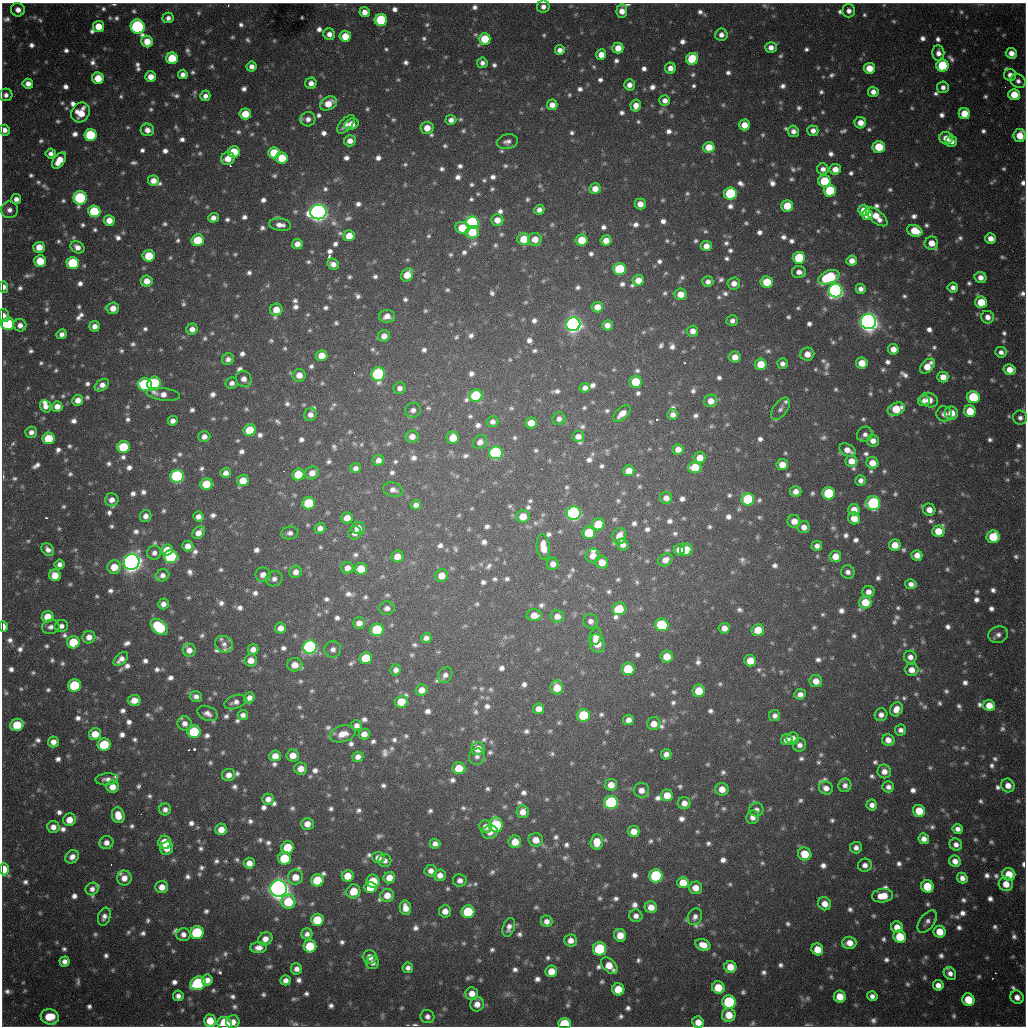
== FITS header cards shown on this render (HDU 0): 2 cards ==
NAXIS1  =                 1024 / length of data axis 1
NAXIS2  =                 1024 / length of data axis 2

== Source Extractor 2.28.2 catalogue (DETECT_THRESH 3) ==
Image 1024 x 1024 px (HDU 0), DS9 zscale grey, 1 PNG px = 1 image px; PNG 1028 x 1028 px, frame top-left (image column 1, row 1024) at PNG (2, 3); each listed source drawn as its Kron ellipse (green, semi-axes under 4 px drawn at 4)
Background 890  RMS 25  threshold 74.2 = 3 sigma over >= 5 px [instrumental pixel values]
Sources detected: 1445; of the 1445, the 500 brightest by FLUX_AUTO listed and drawn (945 fainter detections omitted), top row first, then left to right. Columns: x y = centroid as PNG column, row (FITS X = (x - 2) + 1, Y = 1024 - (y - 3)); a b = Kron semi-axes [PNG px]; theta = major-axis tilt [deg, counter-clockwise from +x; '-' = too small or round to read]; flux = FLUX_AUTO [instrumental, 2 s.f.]
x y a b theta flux
543 7 6 6 - 9.3e+03
18 10 7 6 - 1.3e+04
622 11 7 5 86 1.6e+04
849 11 6 6 - 9.5e+03
365 12 5 5 - 1.4e+04
168 18 5 5 - 7.9e+03
381 20 6 6 - 1.2e+05
98 26 6 5 - 3.1e+04
138 27 7 6 - 3.3e+05
329 34 6 5 - 1.1e+04
721 35 6 6 - 9.6e+03
345 36 6 5 - 3.3e+04
485 39 6 5 - 5.7e+04
147 42 6 5 - 3.1e+04
771 47 6 5 - 1.2e+04
618 48 5 5 - 2.2e+04
560 50 5 5 - 9.8e+03
938 53 8 6 -88 1.1e+04
1011 53 5 5 - 1.4e+04
601 55 5 5 - 1.8e+04
172 58 6 6 - 7.0e+04
692 59 6 6 - 9.7e+04
482 63 5 5 - 7.9e+03
251 66 5 5 - 1.0e+04
942 66 6 6 - 1.2e+05
670 68 5 5 - 1.3e+04
869 68 5 5 - 3.0e+04
183 74 5 4 - 9.1e+03
1010 75 6 6 - 1.1e+04
151 77 5 5 - 1.9e+04
98 78 6 5 - 3.7e+04
1018 81 8 7 - 8.0e+03
311 83 6 5 - 1.2e+04
28 84 5 5 - 1.2e+04
629 85 5 5 - 1.2e+04
943 87 6 6 - 8.6e+03
873 92 5 5 - 1.1e+04
6 95 6 6 - 8.0e+03
1014 95 6 5 - 3.7e+04
205 96 5 5 - 8.6e+03
665 100 5 5 - 1.0e+04
328 103 9 6 29 2.6e+04
552 105 5 5 - 1.4e+04
636 105 6 5 - 1.6e+04
80 113 10 9 - 3.6e+04
245 114 6 5 - 4.1e+04
964 114 5 5 - 3.7e+04
308 119 7 7 - 1.0e+04
451 120 5 5 - 9.6e+03
860 123 6 5 - 1.8e+04
346 124 11 6 47 1.0e+04
352 124 7 5 18 2.1e+04
744 125 5 5 - 2.5e+04
427 128 6 6 - 2.2e+04
4 130 5 5 - 1.2e+04
147 130 7 6 - 1.3e+04
793 131 6 5 - 9.3e+03
813 131 5 5 - 1.1e+04
90 135 6 6 - 1.3e+05
1020 135 7 6 - 3.4e+04
946 138 7 6 - 2.0e+04
350 141 6 5 - 1.3e+04
951 141 6 5 - 1.2e+04
507 142 10 7 10 8.6e+03
709 147 6 5 - 3.3e+04
879 147 6 6 - 6.0e+04
234 152 6 6 - 5.3e+04
51 153 5 5 - 8.6e+03
274 153 6 6 - 5.9e+04
282 158 6 5 - 4.9e+04
228 159 7 6 - 2.3e+04
59 161 9 5 54 3.0e+04
823 169 6 5 - 9.3e+03
835 169 6 5 - 1.8e+04
153 181 5 5 - 1.5e+04
824 181 6 6 - 8.2e+04
595 189 5 5 - 1.8e+04
830 191 6 6 - 1.0e+05
730 194 6 6 - 1.6e+05
80 198 7 6 - 2.1e+05
16 199 5 5 - 9.4e+03
640 204 5 5 - 1.5e+04
787 206 6 5 - 4.5e+04
9 210 8 8 - 1.0e+04
539 210 5 5 - 9.7e+03
864 210 5 5 - 2.7e+04
94 211 6 6 - 9.5e+04
318 212 8 7 - 1.5e+06
867 215 5 5 - 2.8e+04
876 217 13 6 -40 3.1e+04
213 218 5 4 - 1.0e+04
109 220 5 5 - 2.2e+04
497 220 6 5 - 2.0e+04
472 223 6 6 - 3.6e+05
280 225 11 6 -7 1.3e+04
462 228 7 6 - 4.9e+04
915 231 8 5 -20 4.2e+04
472 232 6 6 - 4.9e+04
349 236 6 5 - 2.5e+04
524 239 6 6 - 4.4e+04
535 239 6 6 - 2.2e+04
990 239 5 5 - 1.6e+04
198 240 6 6 - 5.9e+04
582 240 6 5 - 4.4e+04
606 240 5 5 - 1.9e+04
931 243 7 6 - 2.2e+04
297 244 5 5 - 1.3e+04
706 246 5 5 - 1.6e+04
39 247 5 5 - 2.4e+04
77 247 7 5 -31 1.2e+04
149 256 6 6 - 6.3e+04
799 258 6 6 - 9.6e+04
40 261 6 6 - 5.0e+04
852 261 5 5 - 1.5e+04
73 263 6 6 - 1.1e+05
333 264 6 5 - 1.1e+04
619 269 6 6 - 1.3e+05
799 272 7 6 - 1.0e+04
407 275 7 5 55 3.0e+04
829 277 11 6 24 1.5e+05
980 277 6 5 - 1.3e+04
638 280 5 5 - 2.3e+04
147 281 6 5 - 1.9e+04
708 282 5 5 - 8.9e+03
767 282 6 6 - 4.8e+04
734 283 6 6 - 1.4e+04
4 287 6 4 -87 8.2e+03
953 287 5 5 - 9.2e+03
861 289 5 5 - 9.7e+03
835 291 7 6 - 8.2e+05
680 294 6 6 - 2.2e+04
981 302 6 6 - 4.6e+04
597 307 5 5 - 1.8e+04
113 308 6 6 - 1.8e+04
276 310 6 6 - 2.6e+04
4 315 7 5 -82 8.4e+03
387 316 8 6 -1 1.4e+04
988 317 6 6 - 1.3e+04
732 321 6 5 - 8.2e+03
868 322 8 7 - 1.7e+06
8 324 6 6 - 1.5e+05
573 324 7 7 - 1.2e+06
20 325 6 6 - 1.0e+04
607 325 5 5 - 1.1e+04
95 326 5 5 - 1.1e+04
192 329 6 5 - 1.1e+04
693 331 5 5 - 1.3e+04
62 334 5 4 - 8.2e+03
384 336 6 5 - 1.3e+04
893 349 5 5 - 1.6e+04
1001 352 6 5 - 8.4e+03
807 354 7 6 - 1.7e+04
322 356 6 5 - 2.4e+04
735 357 6 5 - 1.8e+04
228 359 6 5 - 8.6e+03
862 363 6 5 - 2.8e+04
761 364 6 5 - 3.9e+04
782 364 5 5 - 7.9e+03
927 366 9 5 45 2.6e+04
1010 370 6 5 - 2.0e+04
378 374 7 6 - 2.8e+05
299 375 6 6 - 1.9e+04
943 377 5 5 - 1.9e+04
244 379 8 7 - 1.2e+04
635 382 6 6 - 5.2e+04
154 383 7 6 - 2.0e+05
232 383 6 5 - 8.0e+03
145 384 7 6 - 2.0e+05
102 385 8 5 35 1.2e+04
400 388 6 5 - 8.4e+03
585 388 5 4 - 8.5e+03
163 394 17 6 -7 1.5e+04
476 396 6 6 - 1.1e+05
973 397 6 6 - 9.6e+04
78 400 5 5 - 1.4e+04
929 400 9 7 -18 2.0e+04
711 401 6 6 - 1.7e+04
924 401 6 5 - 8.3e+03
46 406 6 5 - 1.2e+04
57 406 5 5 - 1.5e+04
780 409 13 7 54 8.4e+03
896 409 9 6 25 4.8e+04
413 410 8 7 - 8.5e+03
970 411 6 6 - 4.5e+04
951 413 6 6 - 2.3e+04
622 414 10 6 42 1.7e+04
944 414 8 7 - 1.1e+04
310 415 7 6 - 9.9e+03
673 415 5 5 - 1.0e+04
1020 418 7 7 - 8.0e+03
559 419 6 6 - 7.8e+03
173 421 5 5 - 9.0e+03
492 422 6 5 - 7.9e+03
531 423 6 5 - 2.3e+04
250 430 6 6 - 6.7e+04
31 432 6 5 - 9.8e+03
865 434 8 7 - 8.2e+03
412 436 6 6 - 1.4e+04
578 436 6 5 - 1.0e+04
204 437 6 5 - 1.0e+04
49 438 6 6 - 5.9e+04
453 438 6 6 - 3.3e+04
873 441 6 6 - 1.2e+04
480 442 7 6 - 1.1e+04
123 447 6 6 - 9.3e+04
678 449 5 5 - 1.5e+04
847 450 9 6 -27 1.5e+04
496 453 7 6 - 3.2e+05
700 458 6 6 - 2.1e+04
378 460 6 5 - 1.0e+04
851 461 6 5 - 1.9e+04
872 463 6 6 - 2.2e+04
782 465 6 5 - 2.2e+04
695 467 6 6 - 4.8e+04
355 468 5 5 - 7.9e+03
629 471 6 5 - 2.2e+04
226 473 5 5 - 1.0e+04
312 473 7 6 - 1.4e+04
298 474 6 6 - 5.5e+04
177 476 6 6 - 3.2e+05
243 480 6 5 - 2.7e+04
861 480 5 5 - 7.8e+03
206 484 6 5 - 4.7e+04
393 490 10 7 -17 1.0e+04
796 491 6 5 - 1.3e+04
828 493 6 6 - 1.0e+05
666 498 6 6 - 1.4e+04
748 499 6 6 - 1.3e+05
112 500 7 6 - 1.3e+04
309 503 6 6 - 9.5e+04
873 503 7 7 - 2.3e+05
416 505 5 5 - 8.6e+03
854 510 6 5 - 1.9e+04
929 510 6 6 - 1.5e+04
574 513 7 6 - 5.5e+05
146 516 6 5 - 1.0e+04
523 516 7 6 - 2.8e+04
199 517 5 5 - 1.1e+04
347 518 6 5 - 1.7e+04
854 518 6 5 - 2.6e+04
794 521 6 6 - 1.8e+04
598 524 6 6 - 5.0e+04
804 527 6 6 - 1.3e+04
320 528 5 5 - 9.6e+03
358 528 7 6 - 1.7e+04
938 531 6 6 - 3.0e+04
199 533 7 5 46 1.4e+04
290 533 9 6 8 7.8e+03
355 533 7 6 - 9.7e+03
589 533 6 6 - 6.5e+04
619 536 8 7 - 2.5e+04
993 537 6 6 - 6.4e+04
623 545 6 5 - 9.2e+03
895 545 6 6 - 2.6e+04
188 546 5 5 - 1.4e+04
817 546 5 5 - 8.6e+03
543 547 12 6 -83 2.4e+04
48 549 7 5 -44 8.5e+03
167 550 6 5 - 3.6e+04
679 550 6 5 - 1.4e+04
686 550 6 6 - 4.2e+04
154 553 7 6 - 8.2e+03
917 555 5 5 - 1.5e+04
171 556 7 6 - 2.3e+05
397 556 6 6 - 2.0e+04
593 556 7 7 - 1.8e+04
835 556 6 6 - 2.1e+04
665 560 8 6 33 1.3e+04
132 562 8 7 - 1.7e+06
602 562 6 6 - 2.1e+04
59 564 5 5 - 7.9e+03
553 564 6 6 - 1.2e+04
114 567 7 6 - 3.1e+04
347 568 6 5 - 1.3e+04
361 569 6 6 - 3.6e+04
296 572 6 6 - 1.2e+04
848 572 7 6 - 8.5e+03
55 575 6 5 - 2.7e+04
162 575 7 6 - 8.8e+03
263 575 7 7 - 1.3e+04
442 576 6 6 - 2.1e+04
274 579 8 7 - 7.9e+03
911 584 6 5 - 8.8e+03
868 592 6 6 - 1.2e+04
865 602 6 6 - 3.7e+04
163 604 5 5 - 1.0e+04
387 608 7 6 - 8.8e+03
619 609 7 6 - 5.7e+04
534 615 8 6 1 2.0e+04
557 616 7 6 - 1.3e+04
48 617 6 6 - 2.9e+04
590 621 7 7 - 8.8e+03
359 623 6 5 - 1.2e+04
662 625 6 6 - 1.3e+05
61 626 7 6 - 8.4e+03
3 627 5 3 - 1.3e+04
51 627 9 7 13 8.6e+03
159 627 10 6 -42 1.3e+05
280 628 5 5 - 1.3e+04
724 628 5 5 - 1.4e+04
377 630 6 6 - 1.3e+05
758 630 6 6 - 3.2e+04
998 635 10 8 19 9.4e+03
89 637 6 6 - 1.3e+04
595 637 9 6 74 1.3e+04
426 638 5 5 - 9.1e+03
73 642 6 6 - 6.5e+04
224 644 9 8 - 8.0e+03
597 644 9 7 -74 3.2e+04
310 647 7 6 - 5.7e+05
253 649 5 5 - 1.2e+04
333 649 8 8 - 9.1e+03
189 650 6 6 - 1.4e+04
667 656 6 6 - 2.9e+04
910 657 6 6 - 1.0e+04
366 658 6 6 - 6.2e+04
121 659 8 5 42 1.2e+04
251 660 6 6 - 1.7e+04
750 661 6 6 - 3.0e+04
295 665 7 6 - 2.1e+04
628 669 6 6 - 7.1e+04
396 670 6 5 - 8.2e+03
912 670 7 6 - 1.5e+04
445 675 8 6 56 8.7e+03
816 681 6 6 - 1.8e+04
74 685 6 6 - 1.1e+05
557 688 7 6 - 3.0e+04
422 690 6 5 - 1.6e+04
699 691 6 6 - 4.1e+04
800 694 6 5 - 1.0e+04
196 696 6 5 - 8.3e+03
249 698 6 5 - 1.1e+04
134 700 6 5 - 2.1e+04
235 702 11 6 20 8.6e+03
401 702 6 6 - 3.9e+04
989 705 6 5 - 2.6e+04
538 709 6 5 - 1.4e+04
896 709 7 6 - 1.6e+04
207 713 10 7 -24 9.9e+03
243 715 5 5 - 7.9e+03
584 715 6 6 - 9.5e+04
881 715 6 6 - 1.0e+04
775 716 5 5 - 8.3e+03
629 720 5 5 - 1.1e+04
185 723 7 7 - 1.1e+04
654 724 7 6 - 1.8e+04
17 725 7 6 - 6.6e+04
356 725 5 5 - 8.4e+03
901 730 6 5 - 8.5e+03
194 732 6 6 - 1.0e+05
95 734 6 6 - 2.9e+04
343 734 13 8 15 2.3e+04
364 734 5 5 - 1.6e+04
793 738 6 6 - 1.3e+04
787 739 6 5 - 1.2e+04
888 740 6 5 - 1.6e+04
53 742 5 5 - 1.3e+04
104 745 6 6 - 9.1e+04
800 745 7 6 - 9.2e+03
478 749 7 6 - 2.3e+04
666 754 5 5 - 1.0e+04
293 755 6 6 - 2.0e+04
275 756 6 5 - 1.9e+04
358 757 5 5 - 1.1e+04
477 757 8 7 - 7.8e+03
459 768 7 6 - 4.0e+04
301 769 6 6 - 1.7e+04
884 771 7 6 - 1.3e+04
229 775 6 6 - 1.4e+04
107 779 11 6 4 9.5e+03
611 785 6 6 - 1.9e+04
845 785 7 6 - 8.8e+03
1008 785 7 6 - 1.6e+04
113 787 6 6 - 2.1e+04
888 787 6 5 - 8.2e+03
826 788 7 6 - 1.2e+04
722 789 6 6 - 2.0e+04
641 790 7 7 - 1.3e+04
667 795 6 6 - 2.6e+04
268 799 5 5 - 1.2e+04
611 802 7 6 - 2.7e+05
684 803 6 6 - 1.2e+04
872 805 5 5 - 9.9e+03
165 809 6 6 - 8.7e+03
756 810 7 7 - 7.8e+03
919 811 6 6 - 3.9e+04
523 812 6 6 - 1.5e+04
118 815 8 6 -73 2.6e+04
753 817 7 6 - 1.1e+04
69 820 6 6 - 2.3e+04
307 824 6 6 - 1.6e+04
496 825 7 7 - 1.6e+05
53 827 6 6 - 1.2e+04
486 827 6 6 - 1.2e+04
221 829 6 5 - 2.1e+04
958 829 5 5 - 9.2e+03
634 831 6 5 - 1.9e+04
490 832 8 6 12 1.2e+04
924 839 5 5 - 1.3e+04
536 840 7 7 - 2.1e+04
165 842 6 6 - 5.3e+04
515 842 6 6 - 2.9e+04
597 842 8 6 87 2.9e+04
106 843 7 6 - 1.1e+04
435 844 5 5 - 8.5e+03
956 844 6 6 - 9.1e+03
288 847 6 6 - 5.4e+04
167 848 7 6 - 1.6e+04
856 848 6 6 - 9.0e+03
805 854 7 6 - 4.0e+04
72 857 7 6 - 1.1e+04
378 857 6 5 - 1.3e+04
285 858 6 6 - 8.0e+04
385 861 6 6 - 7.7e+03
955 861 6 5 - 1.4e+04
249 863 5 5 - 1.6e+04
865 865 7 6 - 1.0e+04
4 869 6 4 -89 3.0e+04
431 871 6 6 - 1.1e+04
1009 874 6 6 - 3.6e+04
440 875 6 6 - 1.2e+04
348 876 6 6 - 2.7e+04
656 876 6 6 - 1.9e+05
295 877 7 7 - 2.3e+04
124 878 7 7 - 1.5e+04
389 878 6 5 - 2.2e+04
962 878 5 5 - 1.1e+04
317 880 6 6 - 6.6e+04
460 880 7 6 - 9.5e+03
373 881 7 6 - 6.3e+04
683 882 6 6 - 3.0e+04
1006 884 7 7 - 2.2e+04
927 886 6 6 - 5.6e+04
162 887 6 6 - 1.7e+04
370 887 6 5 - 3.0e+04
695 888 6 6 - 1.7e+04
92 889 7 6 - 9.0e+03
279 889 8 8 - 2.1e+06
353 891 7 6 - 3.6e+04
387 895 7 6 - 2.1e+04
883 896 10 7 6 3.2e+04
288 902 7 7 - 6.7e+04
825 904 7 6 - 1.7e+04
651 907 6 6 - 1.8e+04
405 908 7 5 -78 1.7e+04
445 911 6 6 - 1.5e+04
468 912 6 6 - 1.0e+05
636 916 6 6 - 8.8e+03
104 917 9 6 71 8.8e+03
695 917 8 6 61 8.2e+03
317 920 6 6 - 6.0e+04
546 921 6 6 - 1.0e+04
927 921 13 7 53 8.3e+03
509 927 10 6 71 1.1e+04
897 927 6 5 - 1.9e+04
940 932 6 6 - 3.0e+04
197 933 6 6 - 1.5e+05
183 934 7 6 - 9.7e+03
307 934 5 5 - 7.9e+03
620 935 6 6 - 2.6e+04
900 937 6 6 - 6.0e+04
265 939 7 6 - 1.5e+04
571 940 6 6 - 1.4e+04
849 943 7 6 - 1.9e+04
703 945 8 5 -22 1.9e+04
310 946 6 6 - 7.2e+04
258 948 8 5 4 1.2e+04
599 949 6 6 - 1.5e+05
817 949 6 5 - 2.8e+04
370 957 7 7 - 1.7e+04
64 961 5 5 - 9.8e+03
373 963 6 6 - 8.1e+03
609 966 10 6 -46 2.9e+04
730 967 6 6 - 2.8e+04
408 968 5 5 - 7.9e+03
296 969 5 5 - 9.4e+03
551 971 6 6 - 2.5e+04
950 973 7 5 -52 9.3e+03
207 980 5 5 - 1.4e+04
285 980 5 5 - 9.5e+03
198 983 8 6 25 2.3e+05
938 985 5 5 - 1.3e+04
718 988 6 6 - 4.4e+04
618 989 6 6 - 4.3e+04
472 993 6 6 - 1.7e+04
178 996 5 5 - 8.7e+03
872 996 5 4 - 8.3e+03
840 997 6 6 - 3.1e+04
1017 997 7 6 - 1.3e+04
968 1000 6 6 - 4.8e+04
729 1002 7 6 - 1.8e+05
477 1004 7 6 - 1.6e+04
729 1015 7 7 - 3.1e+04
427 1016 7 6 - 8.6e+03
50 1017 9 7 -14 4.4e+04
210 1021 6 6 - 3.2e+04
233 1022 7 6 - 1.4e+04
698 1022 6 5 - 2.1e+04
564 1023 6 5 - 8.7e+04
225 1024 7 6 - 6.5e+04
At the frame edge (FLAGS 8, measured only in part): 8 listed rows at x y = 4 130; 4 287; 4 315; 3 627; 4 869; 698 1022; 564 1023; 225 1024
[945 fainter detections neither listed nor drawn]

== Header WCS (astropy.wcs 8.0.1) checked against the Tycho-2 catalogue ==
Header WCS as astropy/WCSLIB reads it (CRVAL/CRPIX/CD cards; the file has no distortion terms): RA---TAN/DEC--TAN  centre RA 19:04:13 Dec -20:34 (286.05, -20.56 deg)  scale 1.18 arcsec/px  FOV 20.1' x 20.2'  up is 0 deg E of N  parity flipped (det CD > 0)
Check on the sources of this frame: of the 60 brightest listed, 16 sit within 1.8 arcsec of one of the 22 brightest Tycho-2 stars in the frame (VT <= 11.99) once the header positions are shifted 0.41 arcsec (0.02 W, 0.41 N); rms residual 0.60 arcsec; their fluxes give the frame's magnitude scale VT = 25.22 - 2.5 log10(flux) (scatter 0.28 mag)
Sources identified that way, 16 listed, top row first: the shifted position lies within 1.8 arcsec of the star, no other Tycho-2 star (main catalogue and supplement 1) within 3.6 arcsec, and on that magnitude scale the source's flux lands within +1.5 / -3 mag of the star's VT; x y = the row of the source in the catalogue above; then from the Tycho-2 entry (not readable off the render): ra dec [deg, ICRS J2000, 3 dp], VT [Tycho-2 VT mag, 2 dp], TYC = Tycho-2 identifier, HIP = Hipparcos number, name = IAU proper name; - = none
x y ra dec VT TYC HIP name
138 27 285.922 -20.401 11.84 6290-1553-1 - -
90 135 285.906 -20.437 11.70 6290-1190-1 - -
80 198 285.902 -20.457 11.63 6290-1914-1 - -
472 223 286.039 -20.466 11.64 6291-2563-1 - -
835 291 286.166 -20.490 11.06 6291-1861-1 - -
868 322 286.177 -20.500 9.72 6291-280-1 - -
573 324 286.074 -20.500 10.56 6291-2482-1 - -
378 374 286.006 -20.516 11.38 6291-2555-1 - -
177 476 285.935 -20.549 11.40 6290-1670-1 - -
574 513 286.074 -20.562 10.72 6291-940-1 - -
132 562 285.919 -20.577 9.38 6290-1734-1 - -
310 647 285.981 -20.605 11.19 6290-1602-1 - -
611 802 286.086 -20.657 11.94 6295-2470-1 - -
656 876 286.102 -20.681 11.90 6295-452-1 - -
279 889 285.970 -20.684 9.47 6294-85-1 - -
599 949 286.082 -20.705 11.99 6295-205-1 - -